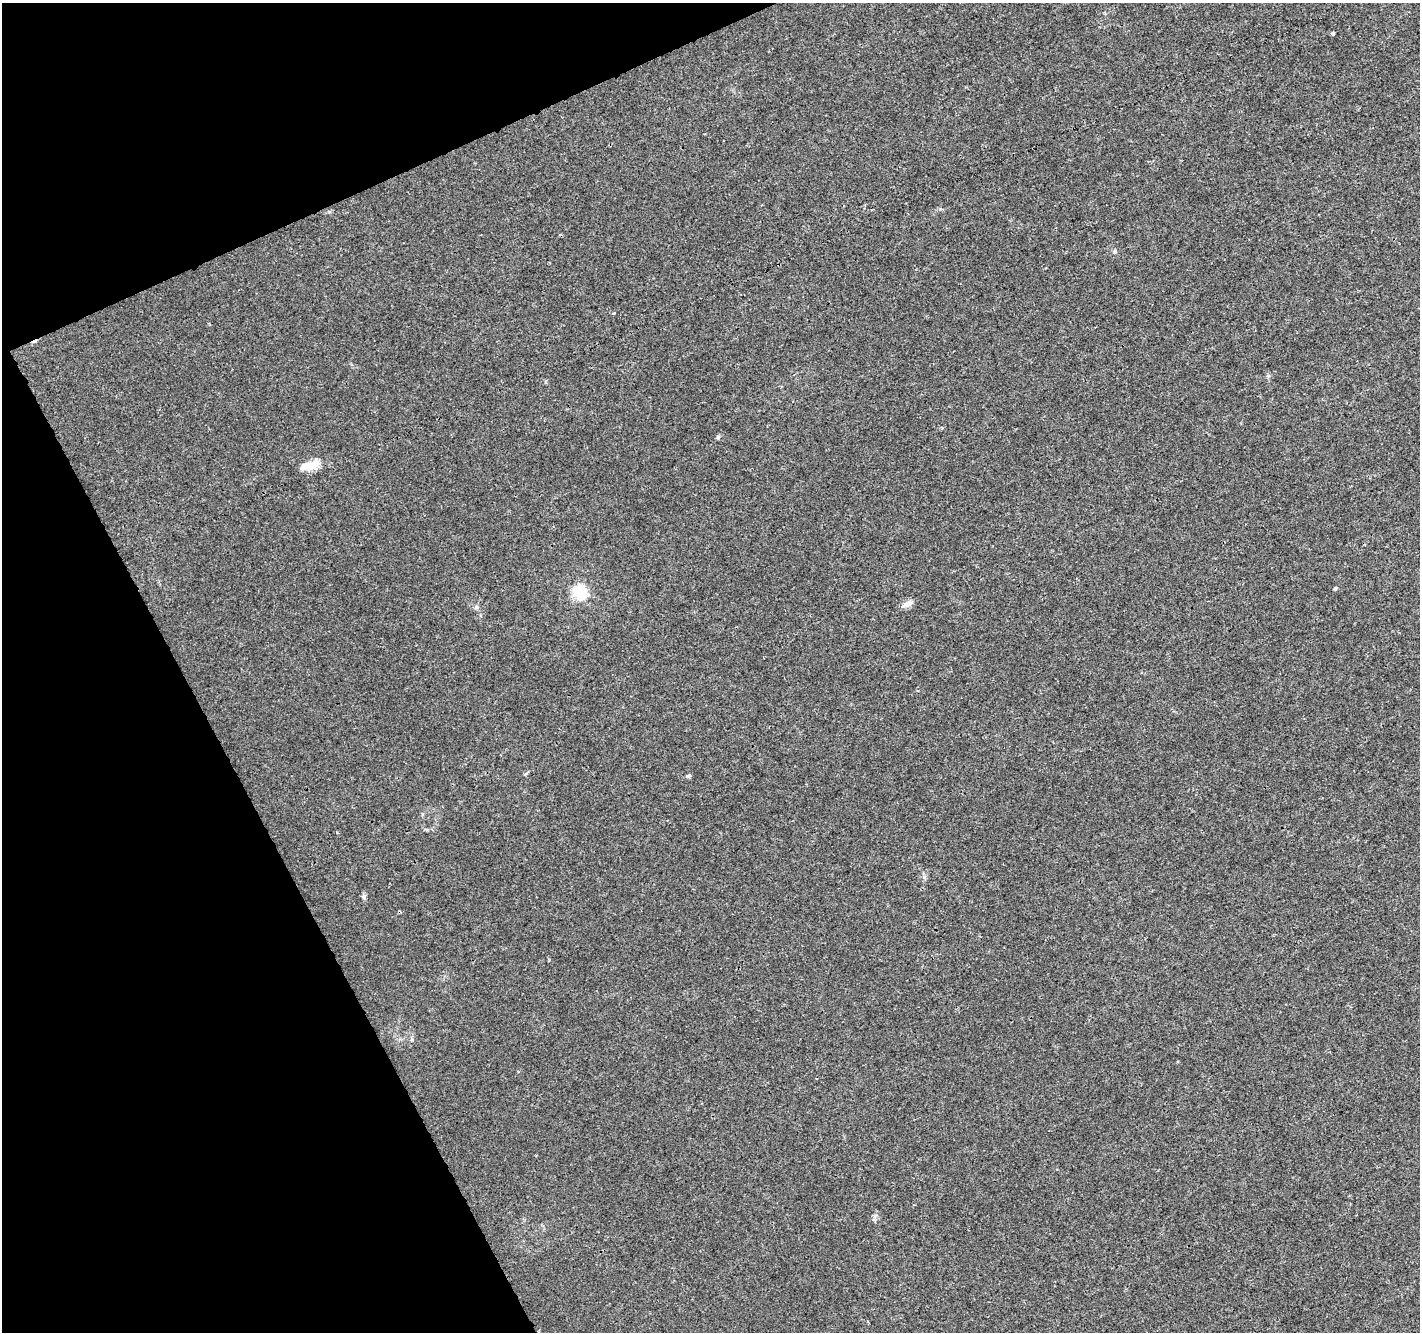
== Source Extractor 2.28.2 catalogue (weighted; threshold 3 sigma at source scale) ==
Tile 5 of 4 x 4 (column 1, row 2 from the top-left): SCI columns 53-1470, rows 2785-4114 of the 5779 x 5626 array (HDU 1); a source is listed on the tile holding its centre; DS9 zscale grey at full resolution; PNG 1422 x 1334 px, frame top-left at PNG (2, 3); no overlay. Shown black and unused: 21% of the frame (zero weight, under 3 of 4 exposures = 5% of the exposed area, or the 3 px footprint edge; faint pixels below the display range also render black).
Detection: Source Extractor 2.28.2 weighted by HDU 2 'WHT'; one run over the whole footprint, this tile lists its part. Background 0.00687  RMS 0.0026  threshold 0.0118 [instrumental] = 3 sigma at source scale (4.5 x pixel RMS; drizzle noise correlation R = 1.50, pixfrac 1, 0.0396/0.0396 arcsec/px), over >= 5 px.
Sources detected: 11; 1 cosmic-ray / hot-pixel residue — not listed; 1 inside a brighter listed object's ellipse — not listed separately; the other 9 listed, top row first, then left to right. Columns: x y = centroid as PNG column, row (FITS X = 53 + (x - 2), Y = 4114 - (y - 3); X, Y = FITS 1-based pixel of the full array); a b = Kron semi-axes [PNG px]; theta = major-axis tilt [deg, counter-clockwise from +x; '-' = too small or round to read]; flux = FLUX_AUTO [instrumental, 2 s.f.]
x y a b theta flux
1333 34 3 3 - 0.51
614 313 4 3 - 0.27
310 466 23 11 21 4
1335 589 5 4 - 0.29
580 592 6 6 - 46
908 604 17 7 26 1.5
476 607 7 5 22 0.58
688 776 7 4 6 0.42
363 897 7 4 -89 0.51